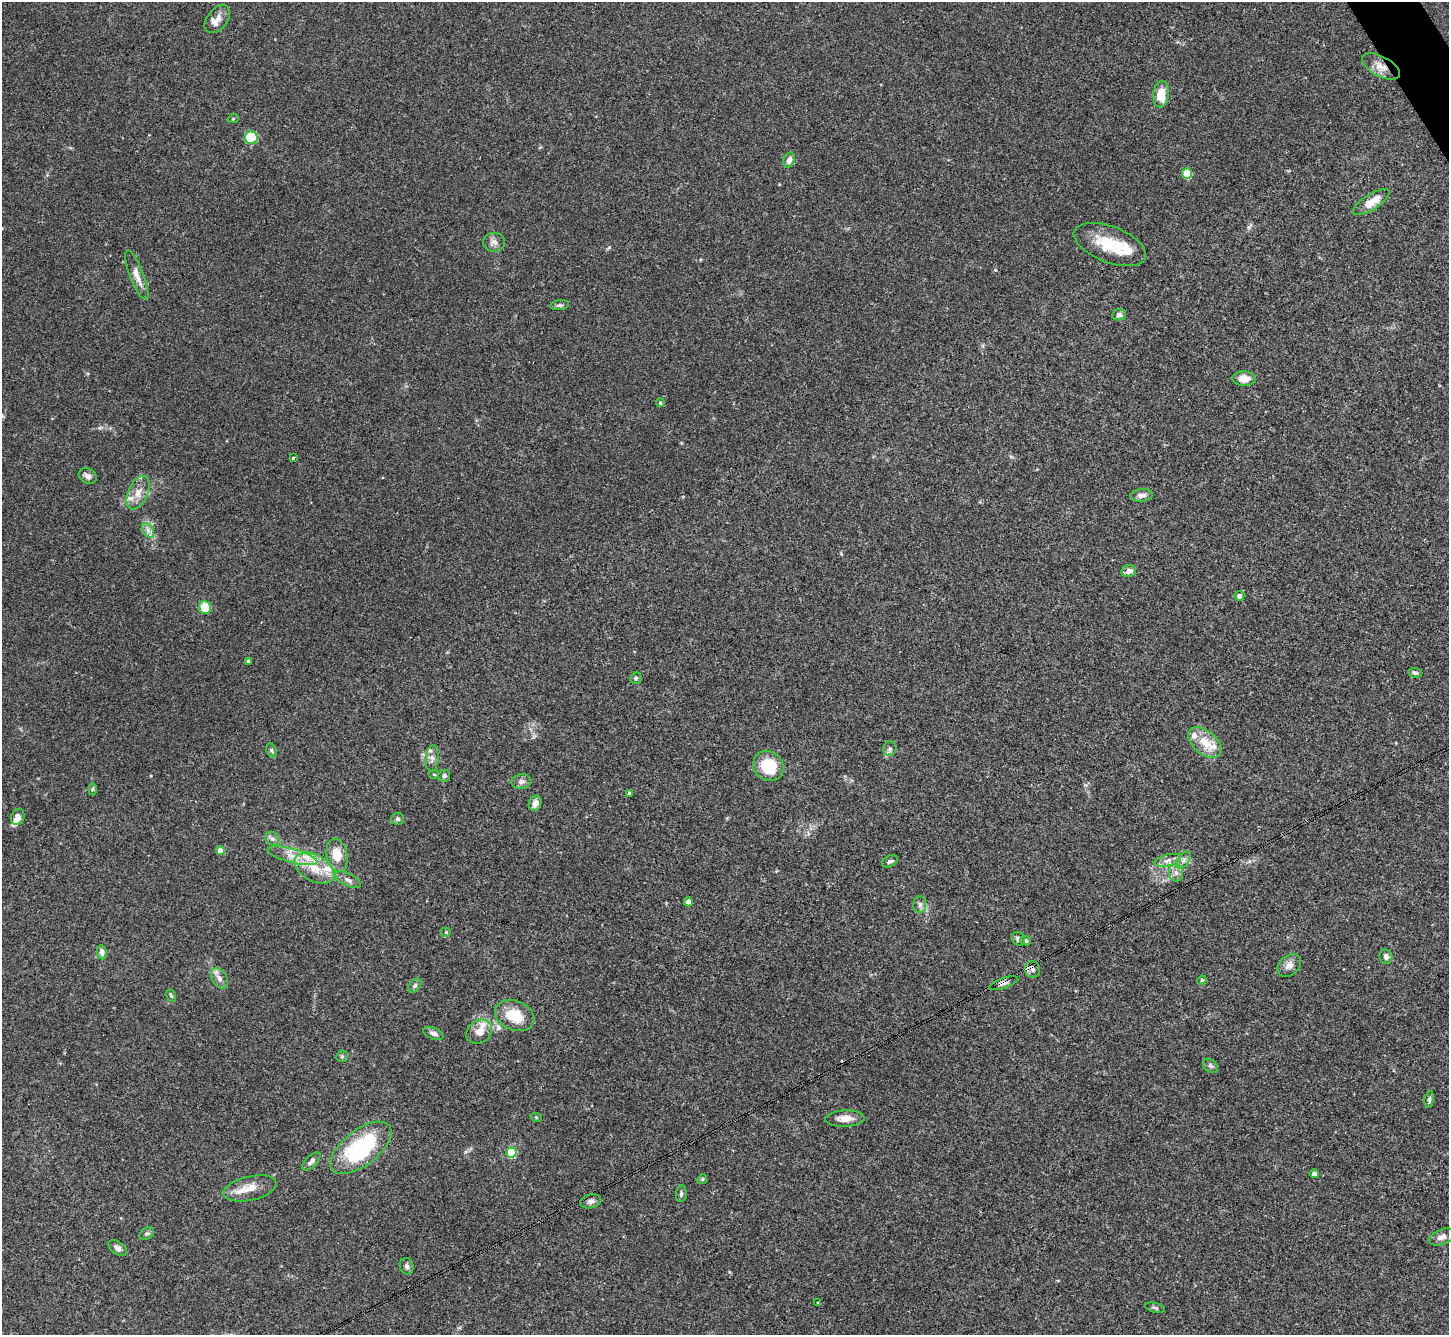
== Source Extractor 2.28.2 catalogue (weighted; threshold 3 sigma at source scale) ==
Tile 10 of 4 x 4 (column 2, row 3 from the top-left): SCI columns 1451-2897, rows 1627-2959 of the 5792 x 5782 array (HDU 1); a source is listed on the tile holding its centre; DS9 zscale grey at full resolution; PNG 1451 x 1337 px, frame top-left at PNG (2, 2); each listed source drawn as its Kron ellipse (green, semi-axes under 4 px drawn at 4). Shown black and unused: <1% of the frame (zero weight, under 3 of 4 exposures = <1% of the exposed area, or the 3 px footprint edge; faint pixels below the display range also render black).
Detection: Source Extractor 2.28.2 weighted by HDU 2 'WHT'; one run over the whole footprint, this tile lists its part. Background 0.11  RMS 0.0068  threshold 0.0307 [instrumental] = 3 sigma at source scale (4.5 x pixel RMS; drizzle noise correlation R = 1.50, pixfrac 1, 0.05/0.05 arcsec/px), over >= 5 px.
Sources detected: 97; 1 cosmic-ray / hot-pixel residue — neither listed nor drawn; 11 inside a brighter listed object's ellipse — not listed separately; the other 85 listed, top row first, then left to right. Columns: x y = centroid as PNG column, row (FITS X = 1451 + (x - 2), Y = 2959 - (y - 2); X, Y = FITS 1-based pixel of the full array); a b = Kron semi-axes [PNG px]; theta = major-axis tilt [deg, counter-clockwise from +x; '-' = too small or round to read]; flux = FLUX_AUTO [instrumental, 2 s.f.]
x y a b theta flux
217 19 16 10 51 6.1
1381 67 21 10 -28 7.8
1161 94 13 7 85 13
233 119 6 3 19 0.65
251 138 6 6 - 26
789 160 8 5 66 3.3
1187 174 5 5 - 25
1371 202 21 7 33 11
494 242 11 9 0 3.4
1110 244 38 18 -21 25
137 275 26 6 -69 6.3
559 305 10 5 8 1.6
1119 315 7 5 9 1.9
1244 379 11 7 -2 7.4
660 403 4 4 - 1
293 458 3 3 - 1.8
88 476 9 7 -27 2.8
138 493 18 9 66 7.1
1142 495 11 6 7 3.5
148 530 8 5 -57 2.3
1129 571 7 5 20 3.5
1239 596 5 5 - 3.2
205 608 6 6 - 14
248 661 3 3 - 1.4
1415 673 7 5 -7 1.2
636 678 6 5 - 1.5
1205 742 19 11 -40 12
890 749 7 6 - 1.8
271 750 7 5 -72 1.3
432 758 13 6 86 3
768 766 16 14 -40 23
434 774 5 3 - 0.65
444 776 6 5 - 1.2
521 782 10 7 7 2.9
92 789 6 4 88 0.93
629 793 3 3 - 1.6
535 803 8 6 65 4.4
18 817 8 6 67 4.8
398 819 6 6 - 1.7
272 839 7 6 - 2
220 850 4 4 - 9.5
337 855 17 10 -79 13
293 856 25 7 -15 8.9
1168 860 13 5 15 3.3
1184 860 10 5 57 2.3
890 861 8 5 27 1.5
315 868 21 13 -28 15
1176 873 9 7 -88 2.7
348 880 14 6 -26 2.8
688 902 4 4 - 4.6
920 904 8 6 90 2.1
446 932 5 4 - 0.78
1018 939 7 6 - 2.1
1026 941 5 4 - 1.3
102 952 7 5 -82 2.5
1386 957 7 6 - 2.7
1289 965 13 9 42 4.5
1033 970 8 7 - 2.3
219 978 11 7 -59 3.4
1202 980 5 4 - 0.69
1004 983 15 5 19 2.7
415 986 8 5 49 1.6
171 996 6 4 -62 0.94
515 1016 20 14 -22 18
479 1032 14 11 35 7.3
434 1033 10 6 -20 2.8
342 1056 6 5 - 1
1210 1066 8 6 -40 1.5
1429 1100 8 4 82 1.5
536 1117 6 3 -18 0.69
845 1118 19 8 1 6
361 1148 36 17 38 70
511 1153 5 5 - 44
311 1161 11 5 45 2.2
1314 1174 4 4 - 2.2
702 1179 5 4 - 0.9
250 1188 27 12 13 11
681 1194 8 5 81 1.4
591 1201 10 7 11 2.6
147 1234 8 5 32 1.5
1442 1237 14 7 20 3.7
117 1248 10 6 -37 2.6
407 1266 8 6 -74 1.8
818 1303 3 3 - 1.3
1155 1308 10 4 -12 1.3
Overlapping masked pixels (flux is a lower limit): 2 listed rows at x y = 1381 67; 1004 983